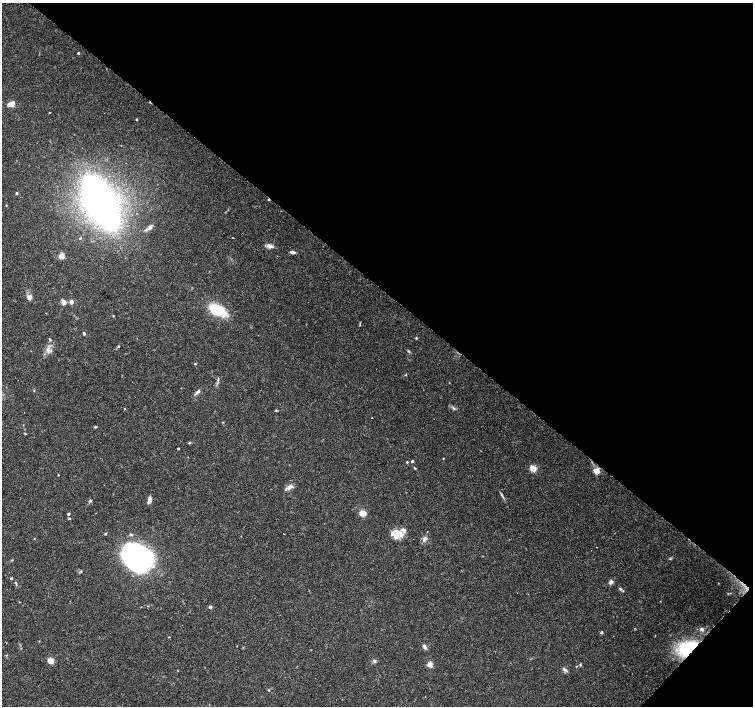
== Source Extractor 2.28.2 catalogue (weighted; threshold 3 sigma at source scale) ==
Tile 8 of 4 x 4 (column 4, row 2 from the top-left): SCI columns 4508-6009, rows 2984-4390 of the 6018 x 6031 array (HDU 1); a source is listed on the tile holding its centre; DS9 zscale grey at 2 x 2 block average (1 PNG px = mean of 2 x 2 image px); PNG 755 x 708 px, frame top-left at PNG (2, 3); no overlay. Shown black and unused: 42% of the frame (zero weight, under 3 of 6 exposures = <1% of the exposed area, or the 3 px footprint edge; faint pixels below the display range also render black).
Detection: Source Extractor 2.28.2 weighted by HDU 2 'WHT'; one run over the whole footprint, this tile lists its part. Background 0.0352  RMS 0.0021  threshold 0.00877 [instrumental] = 3 sigma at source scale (4.09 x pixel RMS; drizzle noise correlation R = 1.36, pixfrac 0.8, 0.0396/0.0396 arcsec/px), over >= 5 px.
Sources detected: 73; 1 cosmic-ray / hot-pixel residue — not listed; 1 inside a brighter listed object's ellipse — not listed separately; the other 71 listed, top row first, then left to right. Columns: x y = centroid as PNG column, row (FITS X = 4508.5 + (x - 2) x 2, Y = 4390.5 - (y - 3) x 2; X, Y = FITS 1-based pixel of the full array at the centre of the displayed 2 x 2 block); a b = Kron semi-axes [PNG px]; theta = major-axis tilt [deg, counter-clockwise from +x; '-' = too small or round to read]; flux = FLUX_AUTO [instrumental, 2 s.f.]
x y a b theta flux
78 53 2 2 - 0.77
10 104 9 5 18 4.4
136 119 3 2 - 0.33
16 193 2 2 - 0.81
101 203 31 13 -62 380
6 205 3 2 - 0.21
150 228 9 4 47 1.5
80 238 3 2 - 0.32
269 246 10 5 -18 1.8
292 252 5 3 - 1.6
61 256 3 3 - 10
29 297 6 5 - 1.9
64 302 7 5 -40 1.7
71 302 2 2 - 4.2
217 310 18 9 -20 18
46 313 3 2 - 0.19
113 316 3 2 - 0.24
360 325 4 2 - 0.28
84 334 3 3 - 0.74
416 338 3 2 - 0.36
50 339 5 2 - 0.42
118 346 3 3 - 0.38
48 349 8 6 -89 2.3
408 351 4 2 - 0.44
195 364 2 2 - 0.47
406 375 3 2 - 0.29
218 379 6 2 84 0.6
198 391 8 4 54 1.1
454 408 5 3 - 0.72
124 409 3 2 - 0.31
372 418 2 2 - 0.19
95 427 4 2 - 0.38
25 434 3 3 - 0.31
189 443 4 3 - 0.42
178 448 2 2 - 0.65
443 458 2 2 - 0.26
412 461 2 2 - 1.1
407 462 2 2 - 0.5
415 468 4 2 - 0.44
533 468 7 6 - 3.4
596 471 3 3 - 13
58 475 2 2 - 0.32
289 487 6 4 49 2.4
502 496 7 3 -59 0.86
90 500 4 3 - 0.56
149 500 8 4 76 2.1
363 513 5 4 - 4.7
68 514 2 2 - 0.87
69 518 4 2 - 0.45
106 533 2 2 - 0.51
396 535 13 10 65 5.6
424 539 8 5 71 1.6
138 557 24 18 -18 130
670 559 3 2 - 0.36
81 571 4 3 - 0.56
11 578 3 2 - 0.56
611 582 5 4 - 1.5
16 583 4 3 - 0.57
620 589 5 3 - 0.63
210 607 2 2 - 2.7
701 629 5 4 - 0.99
601 632 2 2 - 1.2
425 647 7 4 -60 1.2
689 649 16 11 19 37
51 661 5 4 - 3.8
374 661 5 4 - 0.85
430 665 3 3 - 9.9
580 665 4 3 - 0.52
576 666 3 2 - 0.28
565 670 5 4 - 0.97
268 690 3 2 - 0.28
Overlapping masked pixels (flux is a lower limit): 1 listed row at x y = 689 649